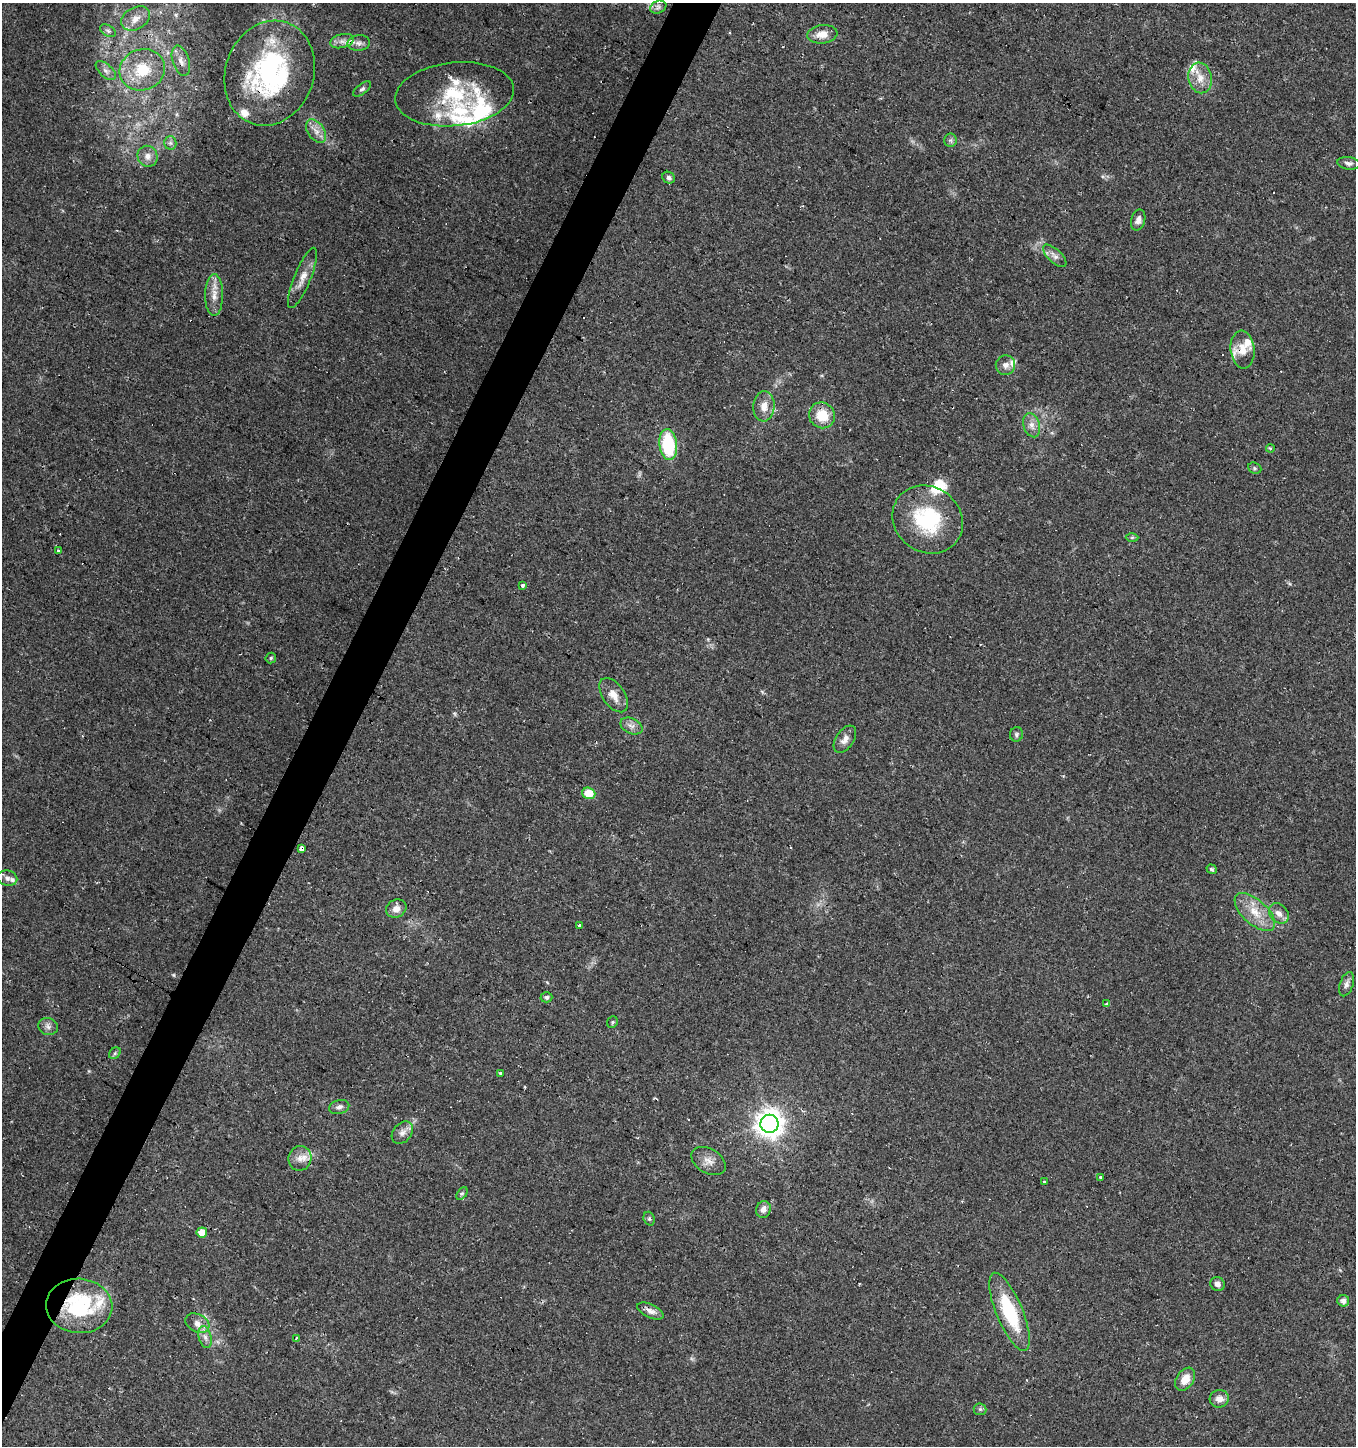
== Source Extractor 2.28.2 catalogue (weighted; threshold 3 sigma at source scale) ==
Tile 7 of 4 x 4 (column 3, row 2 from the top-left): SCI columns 2969-4322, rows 2887-4330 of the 5870 x 5777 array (HDU 1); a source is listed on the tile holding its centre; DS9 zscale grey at full resolution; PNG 1358 x 1448 px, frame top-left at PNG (2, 3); each listed source drawn as its Kron ellipse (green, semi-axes under 4 px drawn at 4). Shown black and unused: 3% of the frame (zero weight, under 2 of 3 exposures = <1% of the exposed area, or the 3 px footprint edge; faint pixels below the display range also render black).
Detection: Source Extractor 2.28.2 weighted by HDU 2 'WHT'; one run over the whole footprint, this tile lists its part. Background 0.0673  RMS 0.0052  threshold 0.0236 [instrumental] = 3 sigma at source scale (4.5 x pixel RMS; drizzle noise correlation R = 1.50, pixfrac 1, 0.0396/0.0396 arcsec/px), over >= 5 px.
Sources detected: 101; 1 inside a brighter object's white glare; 8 cosmic-ray / hot-pixel residue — neither listed nor drawn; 15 inside a brighter listed object's ellipse — not listed separately; the other 77 listed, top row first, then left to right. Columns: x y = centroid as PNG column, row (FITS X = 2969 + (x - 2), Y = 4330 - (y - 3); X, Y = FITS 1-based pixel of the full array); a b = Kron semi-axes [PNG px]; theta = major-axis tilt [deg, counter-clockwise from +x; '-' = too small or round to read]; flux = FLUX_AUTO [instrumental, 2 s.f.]
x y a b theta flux
658 7 8 6 23 1.8
136 18 15 11 29 6.1
108 31 8 5 -31 1.5
822 34 15 9 6 6.4
342 41 12 7 14 3.4
359 43 11 8 6 2.9
181 61 16 8 -72 3.9
142 70 23 20 20 21
106 71 12 6 -42 2.5
270 73 53 44 71 94
1200 78 15 11 -80 6.7
362 89 10 5 37 1.4
454 94 60 32 6 41
316 131 13 8 -55 4
950 140 6 6 - 1.3
170 143 6 6 - 1.4
147 156 10 10 - 3.8
1349 163 11 6 -7 1.8
669 178 6 5 - 1.5
1138 220 11 7 76 2.7
1055 256 15 6 -43 2.6
302 278 32 8 68 6.3
214 295 21 9 89 5.9
1242 350 19 12 -84 7.3
1005 365 10 9 - 3
764 406 15 10 86 6.1
822 415 13 12 - 13
1032 425 12 8 -72 3.6
668 444 15 9 -83 35
1270 449 4 3 - 1.4
1255 468 7 5 -23 1
928 519 37 32 -38 43
1132 537 6 4 1 0.77
58 550 3 3 - 4.1
522 585 3 3 - 9.2
271 658 5 5 - 0.77
614 695 19 11 -55 6.1
631 726 11 7 -26 2.8
1016 734 7 6 - 1.3
845 739 15 9 56 3.5
589 793 7 5 -21 9.7
301 848 3 3 - 66
1212 869 5 4 - 0.88
7 878 10 7 -13 2.4
396 909 10 9 - 4
1255 912 25 12 -42 11
1279 913 11 8 -46 3.5
580 925 3 3 - 4.9
1347 984 12 6 72 2.3
546 997 6 5 - 1.3
1107 1004 4 3 - 0.82
612 1022 6 5 - 0.81
48 1026 10 8 -20 2.4
115 1053 6 5 - 1
500 1073 3 3 - 1.6
339 1107 10 7 17 2.1
769 1124 9 9 - 610
402 1133 12 9 49 3.2
300 1158 12 11 - 4.6
708 1161 18 12 -31 4.7
1101 1177 3 3 - 2
1044 1182 3 3 - 2.3
462 1194 7 4 54 0.94
763 1209 8 7 - 3.2
649 1219 7 5 -69 1
202 1232 5 5 - 5.6
1217 1284 7 7 - 2.1
1343 1301 6 5 - 2.9
79 1306 33 27 -4 48
650 1311 14 6 -26 3.5
1010 1312 42 13 -68 32
197 1323 13 9 -28 4
205 1337 11 6 -74 2.7
296 1338 3 2 - 1.2
1185 1379 12 8 57 6.8
1219 1399 9 9 - 4
980 1409 6 6 - 1.1
Overlapping masked pixels (flux is a lower limit): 6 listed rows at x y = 270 73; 1242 350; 301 848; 300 1158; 79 1306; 1010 1312